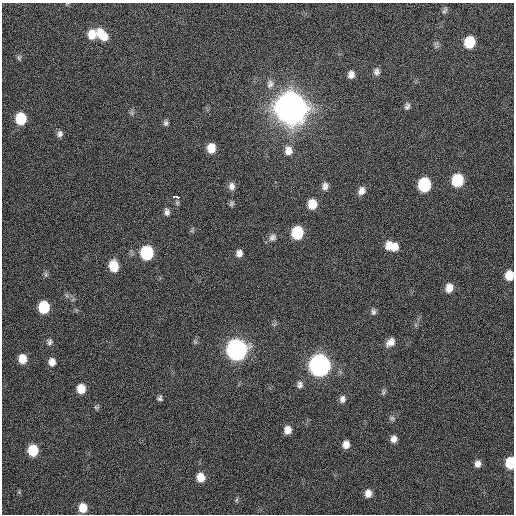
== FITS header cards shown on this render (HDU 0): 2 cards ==
NAXIS1  =                  512 / Axis length
NAXIS2  =                  512 / Axis length

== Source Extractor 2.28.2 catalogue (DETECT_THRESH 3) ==
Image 512 x 512 px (HDU 0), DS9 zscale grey, 1 PNG px = 1 image px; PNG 516 x 516 px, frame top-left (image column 1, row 512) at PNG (2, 3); no overlay
Background 133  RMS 12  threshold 34.5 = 3 sigma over >= 5 px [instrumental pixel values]
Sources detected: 63; all 63 listed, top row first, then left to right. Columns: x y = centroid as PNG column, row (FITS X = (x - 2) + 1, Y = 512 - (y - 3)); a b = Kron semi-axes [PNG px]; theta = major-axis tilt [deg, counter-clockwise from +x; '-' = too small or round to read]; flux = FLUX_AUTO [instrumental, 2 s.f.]
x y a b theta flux
445 10 10 5 58 1.7e+03
92 34 10 9 - 1.1e+04
102 34 16 9 -47 1.4e+04
469 42 9 8 - 2.8e+04
19 58 8 6 -89 1.7e+03
376 72 10 7 -88 3.0e+03
351 74 8 7 - 4.1e+03
270 84 12 9 75 4.6e+03
407 106 9 6 77 2.5e+03
290 108 12 10 90 3.1e+06
132 113 6 6 - 1.7e+03
21 119 9 8 - 2.9e+04
166 123 8 6 87 2.0e+03
60 134 8 7 - 3.0e+03
211 148 9 7 86 1.1e+04
288 151 12 10 -87 6.9e+03
457 180 9 8 - 4.0e+04
424 185 10 8 82 5.7e+04
232 186 10 8 -87 4.1e+03
325 186 9 7 71 3.5e+03
361 191 10 8 66 4.6e+03
177 197 7 3 -12 3.2e+04
177 203 7 5 -70 1.4e+03
231 203 7 6 - 1.7e+03
312 204 9 8 - 1.4e+04
167 212 10 7 -81 2.9e+03
297 233 9 8 - 4.1e+04
272 237 11 9 40 3.7e+03
389 246 11 9 -89 8.0e+03
394 247 11 8 80 7.5e+03
147 253 9 8 - 6.2e+04
239 253 8 7 - 4.0e+03
114 266 10 8 -81 1.9e+04
46 275 9 5 -84 1.8e+03
509 275 9 8 - 1.2e+04
449 288 9 8 - 7.9e+03
44 307 9 8 - 3.3e+04
373 312 9 7 85 2.3e+03
50 342 8 7 - 2.4e+03
195 342 6 5 - 1.3e+03
390 342 12 8 43 5.6e+03
236 350 10 9 - 4.8e+05
22 359 9 7 -85 1.1e+04
52 362 8 7 - 5.6e+03
319 365 10 9 - 5.6e+05
300 385 9 8 - 3.2e+03
81 389 8 7 - 1.2e+04
383 392 9 5 83 1.6e+03
160 398 6 6 - 2.0e+03
342 399 9 7 85 3.4e+03
96 407 7 7 - 1.5e+03
392 418 7 5 -48 1.7e+03
288 430 8 7 - 6.5e+03
394 439 8 7 - 4.3e+03
346 444 7 6 - 5.6e+03
33 450 8 7 - 2.5e+04
510 463 8 6 89 2.8e+04
478 464 8 7 - 4.4e+03
201 477 8 7 - 1.0e+04
19 492 5 5 - 9.4e+02
368 493 9 7 84 5.9e+03
236 500 6 6 - 1.3e+03
83 508 8 7 - 1.1e+04
At the frame edge (FLAGS 8, measured only in part): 2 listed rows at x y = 509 275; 510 463